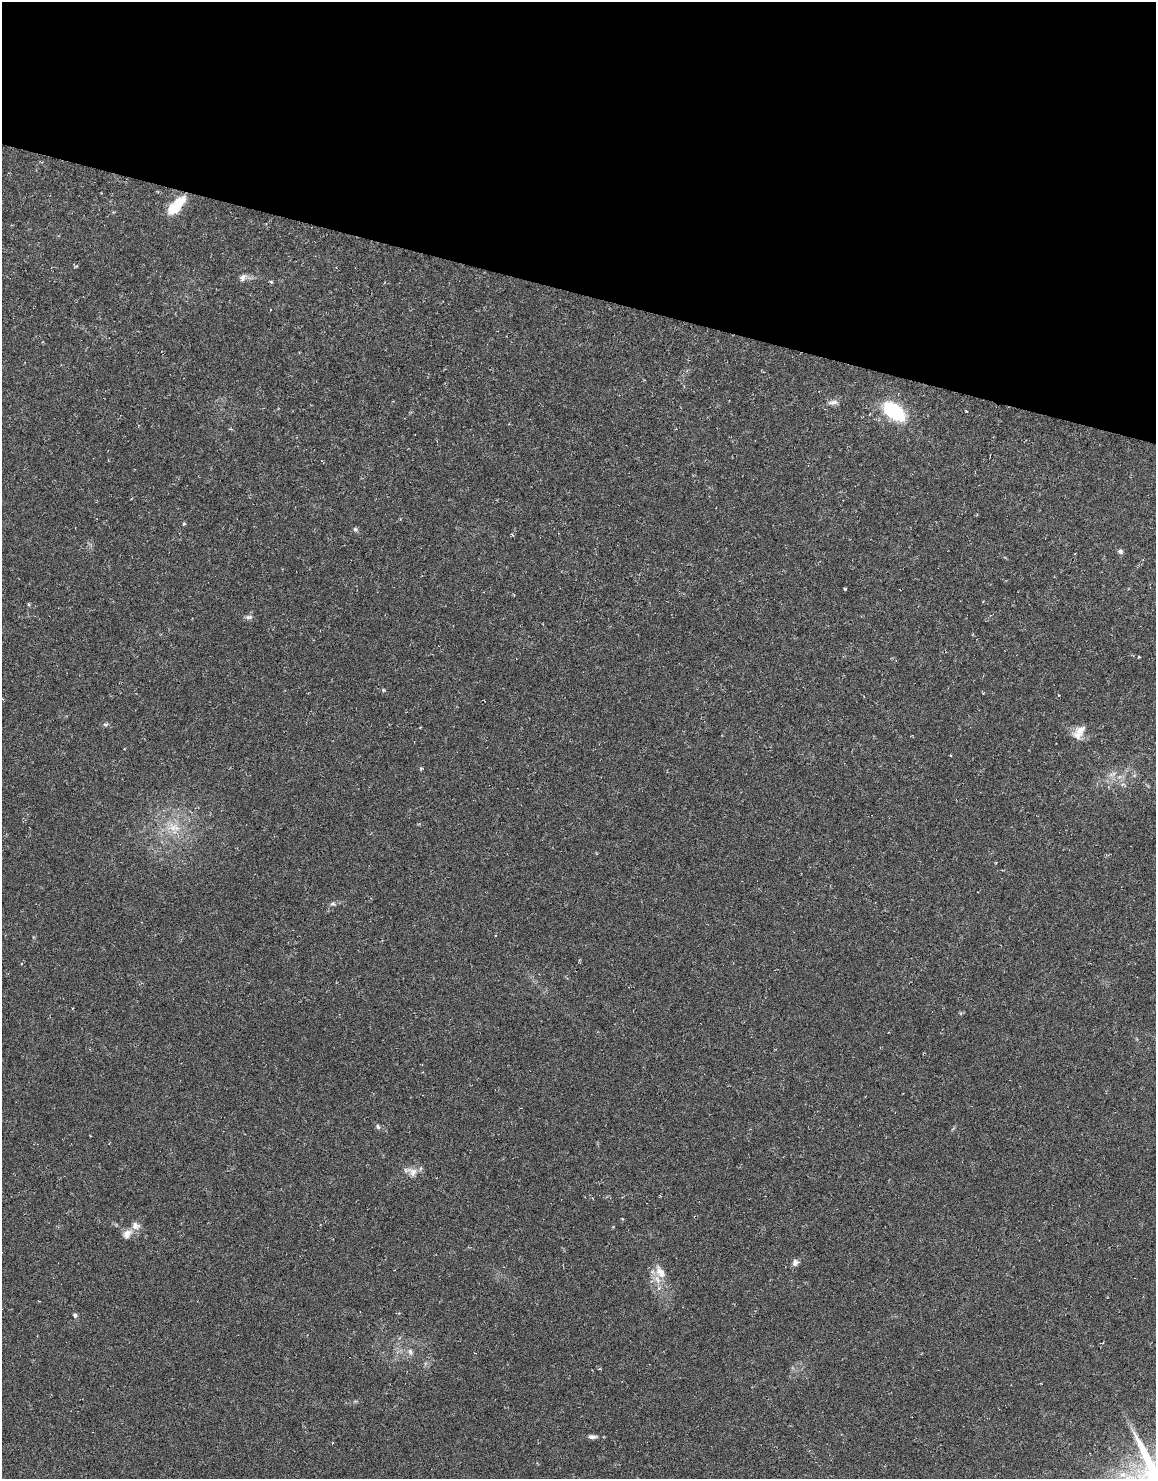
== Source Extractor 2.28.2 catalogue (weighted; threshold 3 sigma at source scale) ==
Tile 2 of 4 x 2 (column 2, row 1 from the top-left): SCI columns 1161-2314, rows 1755-3231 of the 4626 x 3478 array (HDU 1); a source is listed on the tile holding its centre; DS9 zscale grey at full resolution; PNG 1158 x 1481 px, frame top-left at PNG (2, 2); no overlay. Shown black and unused: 20% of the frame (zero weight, under 3 of 6 exposures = <1% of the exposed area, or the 3 px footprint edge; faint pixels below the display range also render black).
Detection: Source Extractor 2.28.2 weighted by HDU 2 'WHT'; one run over the whole footprint, this tile lists its part. Background 0.0446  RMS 0.0062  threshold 0.0252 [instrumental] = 3 sigma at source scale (4.09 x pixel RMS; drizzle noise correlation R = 1.36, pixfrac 0.8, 0.0396/0.0396 arcsec/px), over >= 5 px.
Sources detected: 29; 3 inside a brighter listed object's ellipse — not listed separately; the other 26 listed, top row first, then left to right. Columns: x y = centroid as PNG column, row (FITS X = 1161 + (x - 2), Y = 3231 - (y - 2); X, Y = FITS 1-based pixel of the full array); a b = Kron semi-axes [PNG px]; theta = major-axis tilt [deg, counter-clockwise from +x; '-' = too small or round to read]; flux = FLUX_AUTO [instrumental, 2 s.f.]
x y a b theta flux
175 206 19 9 45 22
243 277 11 8 47 2.6
271 282 4 4 - 0.61
833 402 14 6 7 2.6
894 411 19 11 -37 44
966 411 4 3 - 0.48
184 524 6 4 1 0.58
355 529 7 6 - 1.2
1120 551 6 5 - 1.7
845 589 3 3 - 0.89
249 617 10 6 7 1.7
1139 657 4 3 - 0.43
383 690 5 4 - 0.82
106 724 8 4 3 1
1080 731 16 11 34 6.7
421 769 5 3 - 0.68
174 827 21 12 -8 11
333 903 7 5 -11 1.2
378 1127 7 5 -72 1.2
413 1172 13 8 61 3.7
127 1234 14 9 48 4.1
795 1263 8 7 - 2.2
660 1272 20 10 -56 6.3
75 1315 6 5 - 1.2
410 1352 10 6 -71 2.1
592 1437 12 5 3 2.1